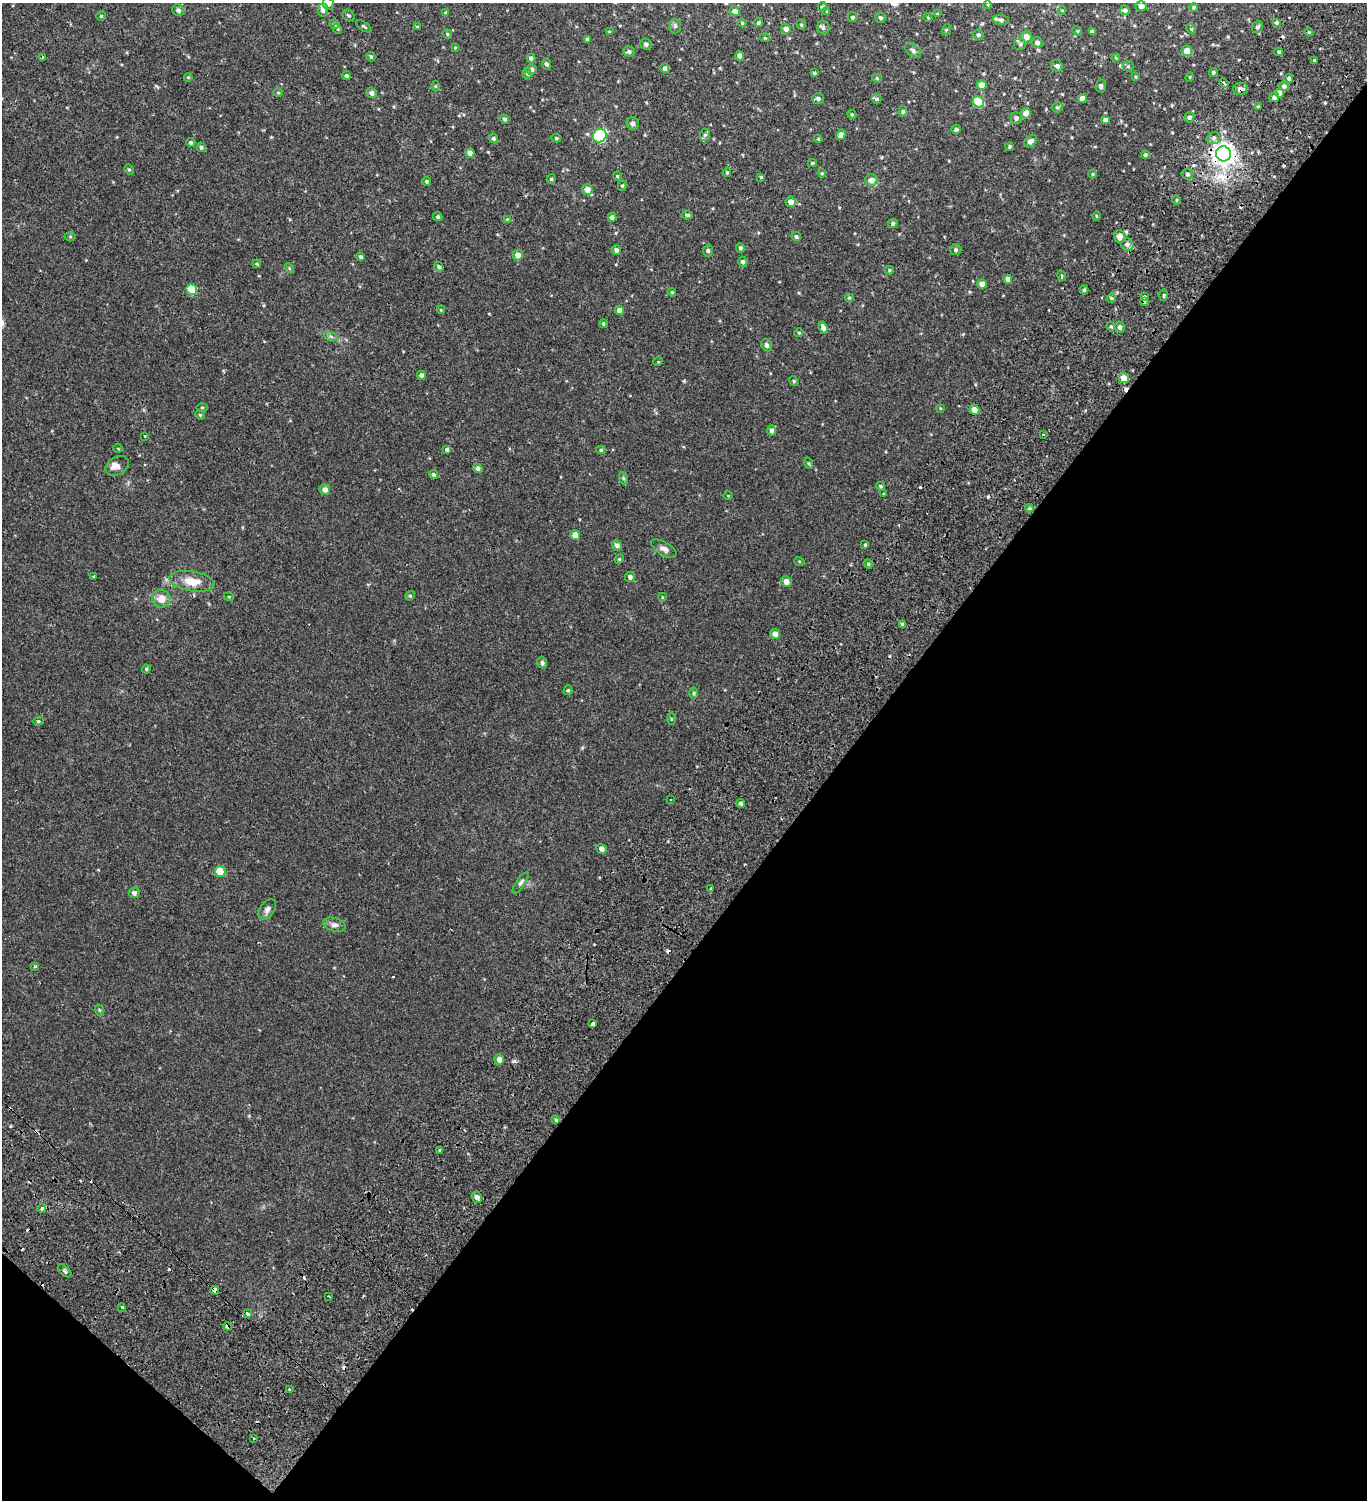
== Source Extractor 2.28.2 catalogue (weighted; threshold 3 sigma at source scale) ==
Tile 15 of 4 x 4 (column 3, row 4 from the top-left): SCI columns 3218-4582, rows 178-1675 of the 6376 x 6350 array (HDU 1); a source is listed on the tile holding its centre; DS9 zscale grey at full resolution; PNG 1369 x 1502 px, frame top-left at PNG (2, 3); each listed source drawn as its Kron ellipse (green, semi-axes under 4 px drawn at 4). Shown black and unused: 40% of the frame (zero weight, under 2 of 3 exposures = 11% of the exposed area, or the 3 px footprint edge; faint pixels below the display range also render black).
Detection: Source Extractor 2.28.2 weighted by HDU 2 'WHT'; one run over the whole footprint, this tile lists its part. Background 0.0276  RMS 0.0049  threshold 0.022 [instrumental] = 3 sigma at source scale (4.5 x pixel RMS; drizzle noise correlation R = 1.50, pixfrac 1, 0.0396/0.0396 arcsec/px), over >= 5 px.
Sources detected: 261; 19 cosmic-ray / hot-pixel residue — neither listed nor drawn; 5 inside a brighter listed object's ellipse — not listed separately; the other 237 listed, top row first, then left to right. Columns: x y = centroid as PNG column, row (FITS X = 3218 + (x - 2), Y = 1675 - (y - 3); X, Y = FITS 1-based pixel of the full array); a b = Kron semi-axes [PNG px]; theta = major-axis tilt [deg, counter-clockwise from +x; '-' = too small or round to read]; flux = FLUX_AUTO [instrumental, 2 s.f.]
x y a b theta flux
328 4 6 5 - 1.6
988 5 4 3 - 0.39
1141 6 5 5 - 1.8
822 7 5 4 - 0.6
1194 7 4 4 - 0.74
178 10 6 5 - 1.3
323 10 6 5 - 1.3
1062 10 4 3 - 0.32
1125 10 5 4 - 1.4
735 11 5 5 - 2.4
827 12 3 3 - 0.45
446 13 4 4 - 0.81
937 14 4 3 - 0.52
348 15 6 5 - 0.8
101 16 5 5 - 0.6
852 17 5 5 - 0.84
880 18 5 5 - 0.88
928 18 4 3 - 0.36
1001 20 8 4 -5 1
1276 22 4 4 - 0.84
742 23 4 4 - 0.47
758 23 4 4 - 0.68
334 24 5 5 - 0.86
801 25 5 4 - 0.58
364 26 9 3 -35 0.6
675 26 7 6 - 0.92
417 27 4 3 - 0.54
1258 27 6 5 - 0.95
823 28 7 6 - 0.95
338 29 5 3 - 0.37
786 29 5 4 - 2
1191 29 5 4 - 0.55
946 30 5 3 - 0.43
1077 31 5 4 - 0.53
609 32 4 3 - 0.37
1092 32 4 3 - 1.3
1309 32 4 3 - 0.53
447 34 5 4 - 0.51
978 35 5 5 - 0.87
1026 37 6 5 - 2.8
765 38 5 3 - 0.4
587 39 3 3 - 0.5
1037 42 6 5 - 1.4
646 44 6 5 - 1.2
1020 44 6 6 - 1
455 48 3 3 - 0.38
913 50 9 5 -39 1.2
629 51 5 5 - 1.1
1187 51 5 5 - 4.5
1279 52 4 3 - 0.73
740 56 4 4 - 3.2
42 57 3 3 - 0.49
371 57 5 4 - 0.63
531 58 4 4 - 1.2
1116 58 4 3 - 0.35
1314 61 3 3 - 0.65
547 64 6 4 -65 1.1
1057 66 6 5 - 1.5
1128 66 5 5 - 0.66
665 68 5 4 - 0.98
531 70 5 5 - 1.8
1213 72 4 4 - 0.75
527 73 5 4 - 0.73
814 73 4 3 - 0.6
346 76 4 4 - 0.86
188 77 4 4 - 0.44
1135 77 4 3 - 0.41
1190 77 5 3 - 0.33
877 78 4 4 - 0.42
1289 78 5 4 - 0.81
1224 83 5 3 - 2.2
982 85 5 5 - 3.7
435 86 5 3 - 0.38
1101 86 6 5 - 0.96
1284 86 5 4 - 1.2
1241 89 7 6 - 1.5
278 93 5 3 - 0.36
372 93 5 5 - 1.4
1280 93 4 4 - 1.8
1274 97 5 5 - 1.4
818 98 6 5 - 1
876 99 5 4 - 0.75
1082 99 4 4 - 3.5
979 102 6 5 - 17
1057 107 5 5 - 0.66
1258 107 3 3 - 0.65
903 112 5 4 - 0.74
1026 113 5 5 - 2.7
852 114 5 4 - 0.53
1189 117 5 5 - 1.1
1016 118 6 5 - 1.4
504 119 5 4 - 0.87
1105 120 4 4 - 1.8
633 123 6 6 - 1.6
956 129 4 4 - 0.99
705 135 6 5 - 0.84
841 135 5 4 - 2.2
600 136 7 6 - 44
556 138 5 4 - 0.63
1214 138 7 5 16 1.3
493 139 5 4 - 0.83
818 139 4 3 - 0.37
1031 141 7 5 41 1.8
191 142 4 4 - 0.74
1009 146 4 4 - 0.62
201 147 5 4 - 0.83
470 153 4 4 - 2.1
1223 154 7 7 - 300
1145 155 4 4 - 0.9
812 163 4 4 - 0.56
129 169 5 4 - 0.56
727 172 5 4 - 0.61
822 173 4 4 - 0.43
1093 174 4 4 - 0.51
1187 174 6 5 - 0.91
617 176 4 4 - 0.42
761 177 4 4 - 0.54
551 179 5 4 - 0.65
871 180 6 6 - 2.9
426 181 5 4 - 0.73
622 186 5 4 - 0.58
587 190 6 5 - 3.9
1176 200 5 3 - 0.43
791 202 5 5 - 2.8
687 215 5 4 - 1
1096 216 5 3 - 0.32
438 217 5 4 - 0.74
612 217 4 4 - 1.5
507 219 4 4 - 0.37
893 223 5 4 - 0.83
70 236 6 4 0 0.48
796 236 5 4 - 0.82
1120 236 6 6 - 3.3
1127 244 6 6 - 1.4
740 248 4 4 - 0.88
616 250 5 4 - 1.3
956 250 5 5 - 0.88
708 251 6 4 -86 0.8
518 255 5 5 - 3.1
361 257 4 3 - 0.95
743 262 5 4 - 1.1
257 264 4 3 - 0.41
439 267 5 4 - 0.89
289 268 5 4 - 0.45
889 270 4 4 - 0.57
1062 276 5 3 - 0.49
1008 279 4 4 - 2.7
982 284 4 4 - 3
192 289 5 5 - 14
1084 290 4 4 - 0.68
672 292 4 3 - 0.42
1164 295 6 3 87 0.52
1144 297 3 3 - 1.9
849 298 4 3 - 0.5
1111 298 4 4 - 0.57
1144 301 4 4 - 3.2
441 310 4 3 - 0.35
619 310 4 4 - 2.2
603 324 4 4 - 0.66
1111 326 4 4 - 0.55
1120 327 5 5 - 1.4
823 328 6 4 -68 1.9
799 333 5 3 - 0.45
331 337 7 4 -20 0.82
767 345 6 5 - 1.4
658 362 5 3 - 0.33
421 375 4 4 - 1.5
1124 378 5 5 - 5
794 381 5 4 - 0.5
202 407 6 4 0 0.47
940 408 4 3 - 0.34
974 410 5 4 - 2.9
200 415 5 4 - 0.47
772 431 5 4 - 1.5
1043 434 2 2 - 0.5
145 436 3 3 - 3.1
118 448 5 3 - 0.34
447 449 4 3 - 1.4
601 450 5 4 - 0.62
808 463 6 4 -71 0.53
117 466 12 8 30 2.1
478 468 5 4 - 1.1
433 474 5 4 - 0.8
623 478 6 4 -71 0.6
880 486 4 3 - 0.64
325 490 5 5 - 2.3
883 494 4 2 - 0.35
728 496 5 3 - 0.34
1029 508 4 3 - 0.56
575 535 5 5 - 3.6
865 544 3 3 - 1.8
617 545 5 5 - 1.3
664 549 14 6 -30 2
619 559 5 4 - 0.49
799 561 5 3 - 0.39
868 564 5 4 - 0.67
94 576 3 3 - 1.5
630 577 5 5 - 1.2
192 581 23 10 -9 7.3
786 582 5 5 - 2.4
410 596 5 4 - 0.52
229 597 5 3 - 0.34
662 597 4 3 - 0.34
161 599 9 9 - 4.1
903 624 4 4 - 1.3
775 634 5 5 - 2.7
542 663 5 5 - 1.1
146 669 4 4 - 0.58
568 690 5 4 - 0.57
694 693 6 4 90 0.54
671 719 5 3 - 0.39
38 721 5 4 - 0.52
671 800 3 2 - 0.71
741 803 4 4 - 0.97
602 849 5 5 - 1.8
220 871 5 5 - 12
521 883 12 4 56 1.1
711 889 3 3 - 1.7
134 893 5 5 - 1.5
267 909 11 7 56 1.7
334 925 11 6 -16 1.7
35 966 3 3 - 0.79
99 1010 6 4 -70 0.58
592 1024 4 3 - 3.4
499 1059 5 4 - 2.2
556 1120 4 4 - 0.51
439 1150 3 3 - 1.1
477 1197 6 5 - 1.7
42 1208 4 3 - 0.78
65 1271 8 3 -42 0.77
215 1290 4 4 - 25
329 1296 3 2 - 0.48
122 1307 3 3 - 1.1
248 1314 3 3 - 1.4
227 1326 4 4 - 6.4
290 1389 3 3 - 1.5
254 1438 3 3 - 1.2
Overlapping masked pixels (flux is a lower limit): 5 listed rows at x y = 1241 89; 1223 154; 1144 301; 215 1290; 227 1326
Isophote crosses this tile's border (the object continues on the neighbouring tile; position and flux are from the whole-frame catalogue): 1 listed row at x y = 328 4